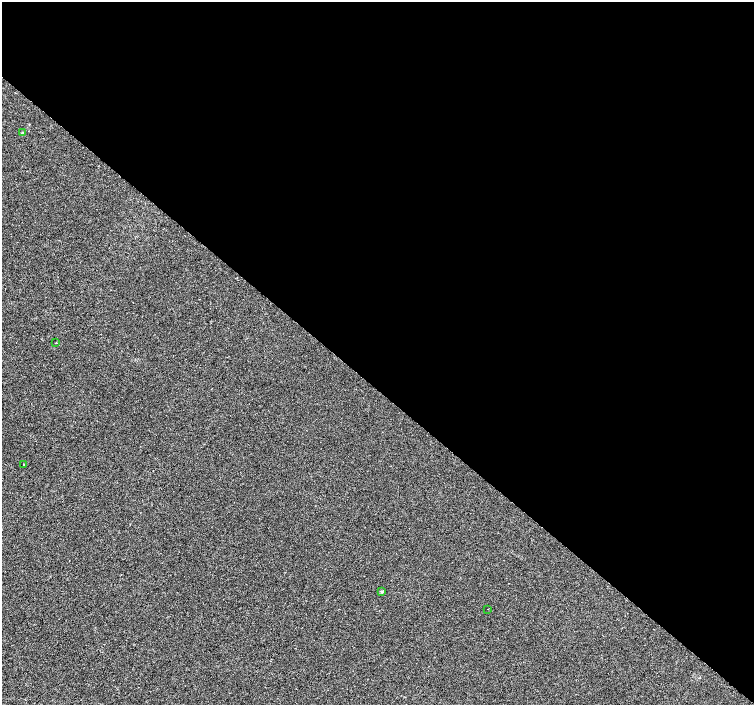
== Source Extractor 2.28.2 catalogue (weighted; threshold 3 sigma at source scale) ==
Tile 3 of 4 x 4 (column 3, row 1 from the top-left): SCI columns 3012-4514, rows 4455-5860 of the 6016 x 6029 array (HDU 1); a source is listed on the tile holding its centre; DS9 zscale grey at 2 x 2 block average (1 PNG px = mean of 2 x 2 image px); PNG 756 x 707 px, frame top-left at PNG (2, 2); each listed source drawn as its Kron ellipse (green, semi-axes under 4 px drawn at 4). Shown black and unused: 55% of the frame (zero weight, under 2 of 3 exposures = <1% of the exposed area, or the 3 px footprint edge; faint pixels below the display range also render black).
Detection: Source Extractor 2.28.2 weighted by HDU 2 'WHT'; one run over the whole footprint, this tile lists its part. Background 2.22e-04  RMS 0.0026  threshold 0.0116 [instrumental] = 3 sigma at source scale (4.5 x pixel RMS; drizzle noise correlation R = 1.50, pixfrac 1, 0.0396/0.0396 arcsec/px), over >= 5 px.
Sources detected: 5; all 5 listed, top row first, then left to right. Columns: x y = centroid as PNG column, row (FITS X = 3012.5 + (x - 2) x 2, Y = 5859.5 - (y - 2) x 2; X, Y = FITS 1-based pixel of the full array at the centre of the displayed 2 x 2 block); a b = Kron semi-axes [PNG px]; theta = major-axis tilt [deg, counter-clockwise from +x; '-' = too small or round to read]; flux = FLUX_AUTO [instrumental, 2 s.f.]
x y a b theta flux
23 133 3 2 - 0.42
56 343 2 2 - 1.2
23 464 2 2 - 0.21
382 592 4 3 - 0.54
487 609 2 2 - 0.27